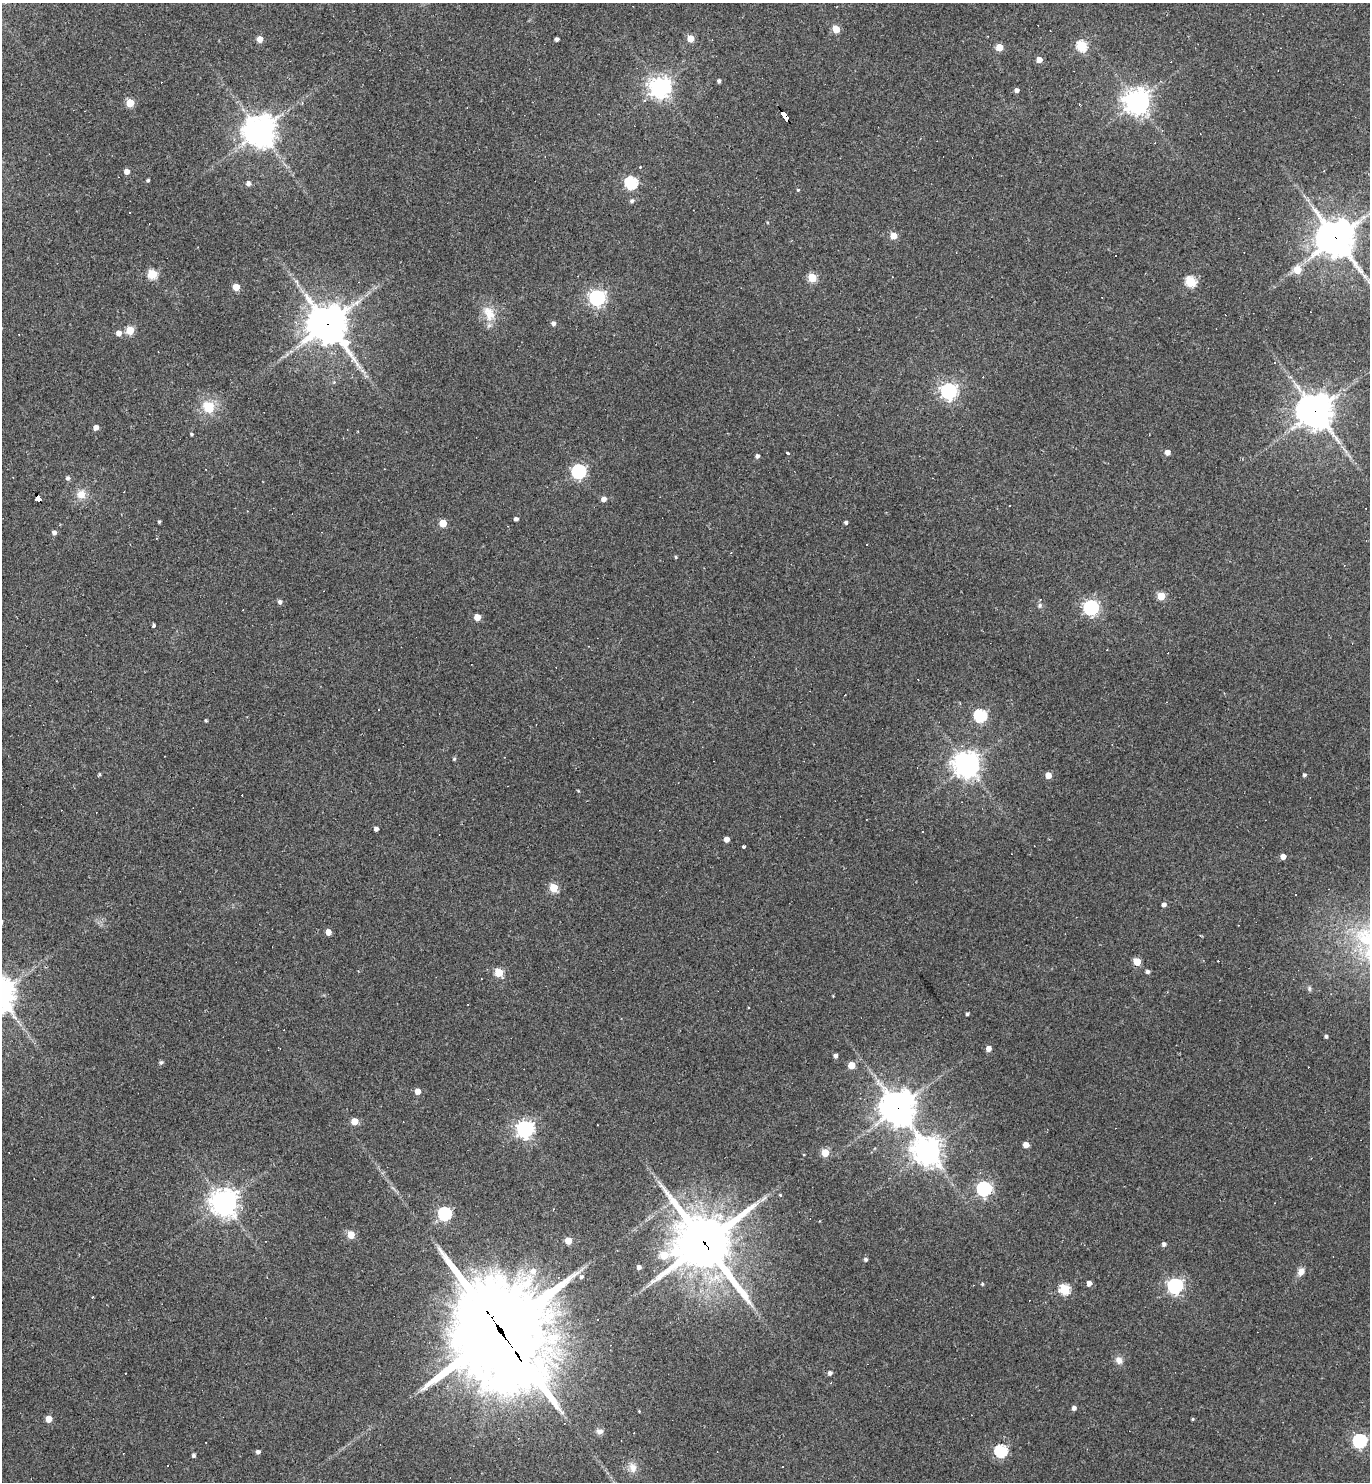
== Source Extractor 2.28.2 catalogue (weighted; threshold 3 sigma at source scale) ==
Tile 11 of 4 x 4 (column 3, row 3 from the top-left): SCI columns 3028-4395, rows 1481-2960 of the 5916 x 5921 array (HDU 1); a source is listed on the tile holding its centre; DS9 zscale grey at full resolution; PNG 1372 x 1484 px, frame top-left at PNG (2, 3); no overlay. Shown black and unused: <1% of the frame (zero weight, under 2 of 3 exposures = <1% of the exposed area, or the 3 px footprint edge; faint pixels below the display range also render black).
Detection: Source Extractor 2.28.2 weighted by HDU 2 'WHT'; one run over the whole footprint, this tile lists its part. Background 0.109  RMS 0.007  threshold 0.0316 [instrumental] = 3 sigma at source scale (4.5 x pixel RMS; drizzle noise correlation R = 1.50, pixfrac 1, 0.05/0.05 arcsec/px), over >= 5 px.
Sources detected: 161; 1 inside a brighter object's white glare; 30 cosmic-ray / hot-pixel residue — not listed; the other 130 listed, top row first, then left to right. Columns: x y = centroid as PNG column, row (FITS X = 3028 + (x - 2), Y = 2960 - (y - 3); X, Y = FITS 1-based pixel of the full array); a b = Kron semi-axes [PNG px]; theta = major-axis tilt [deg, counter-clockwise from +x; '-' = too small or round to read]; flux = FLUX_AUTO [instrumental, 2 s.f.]
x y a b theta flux
836 29 5 5 - 17
260 39 5 4 - 7.5
557 39 4 4 - 2.1
691 39 5 5 - 12
1082 46 5 5 - 53
999 47 5 5 - 13
1039 60 4 4 - 6.5
719 81 4 3 - 1.7
660 87 7 7 - 490
1017 90 4 4 - 2.9
645 100 4 4 - 1.5
1137 101 8 8 - 620
130 103 5 5 - 23
1079 104 3 2 - 0.69
784 115 11 4 -56 110
259 131 10 10 - 1000
127 172 4 4 - 5.7
148 180 3 3 - 1
248 183 5 5 - 2.9
631 183 6 6 - 84
798 190 4 3 - 0.72
632 201 5 5 - 1.6
893 236 5 5 - 11
1336 238 13 12 - 1500
1297 270 6 5 - 15
152 274 5 5 - 40
1364 276 7 4 -71 1.5
812 278 5 5 - 28
1191 282 5 5 - 53
236 287 5 5 - 13
597 298 6 6 - 200
489 313 23 14 -63 13
553 323 5 4 - 2.4
327 324 14 12 -49 1800
130 330 5 5 - 27
119 333 5 5 - 4.1
1274 362 3 3 - 0.85
334 382 4 4 - 0.79
949 391 6 6 - 240
208 407 15 12 -52 16
1315 411 12 11 - 1200
96 427 4 4 - 4.2
191 434 3 3 - 0.91
1167 452 4 4 - 4.9
787 453 3 2 - 1
757 456 4 4 - 2
579 471 6 6 - 150
68 478 5 5 - 1.9
81 494 11 11 - 7.3
39 498 7 4 -57 150
604 499 5 5 - 3.5
516 519 4 4 - 2.6
159 522 3 3 - 1
846 522 4 3 - 1.5
443 523 5 5 - 19
54 533 5 5 - 2.7
676 557 4 4 - 0.83
1161 596 5 5 - 19
280 602 5 5 - 2
1040 605 7 6 - 1.6
1091 607 6 6 - 170
477 617 5 5 - 11
154 625 4 3 - 2.1
1107 650 2 2 - 0.57
980 715 6 6 - 86
206 720 3 3 - 0.96
164 756 3 2 - 0.4
454 759 4 4 - 1
967 765 9 9 - 610
99 774 4 4 - 0.94
1048 775 4 4 - 7.9
1304 775 4 4 - 1.4
376 829 4 4 - 2.7
922 832 3 2 - 0.72
727 839 4 4 - 4.8
744 846 3 3 - 1.6
1283 857 4 4 - 5.1
554 888 5 5 - 28
1164 905 4 4 - 2.8
328 932 5 4 - 5.6
1137 962 5 5 - 17
499 972 5 5 - 26
1147 972 4 4 - 2.1
967 1014 4 3 - 1.3
1326 1036 4 4 - 1.4
989 1048 5 4 - 5.2
835 1056 4 4 - 2.2
161 1062 5 4 - 1.6
851 1065 5 5 - 15
417 1091 5 4 - 6.4
898 1108 11 11 - 1300
354 1121 5 5 - 15
525 1129 6 6 - 290
1026 1145 5 4 - 6.8
927 1151 10 9 - 670
825 1153 5 5 - 18
804 1155 3 2 - 0.48
984 1189 6 6 - 150
780 1195 4 4 - 0.73
224 1203 9 9 - 670
444 1214 6 6 - 110
351 1235 5 5 - 18
568 1240 5 4 - 11
704 1243 21 19 -27 4000
1164 1244 4 4 - 2.1
865 1259 5 4 - 1.5
639 1267 4 4 - 2.6
533 1271 9 8 - 5.3
1301 1272 9 7 61 4.6
581 1277 5 5 - 1.6
1089 1283 4 4 - 4.2
982 1284 4 4 - 0.86
1175 1286 6 6 - 190
1064 1289 5 5 - 53
559 1304 5 5 - 2.9
501 1331 42 30 -58 13000
1119 1360 10 9 - 3.9
830 1373 4 4 - 2.6
1074 1408 4 4 - 2.6
639 1411 3 3 - 0.57
49 1419 5 4 - 10
1193 1419 4 4 - 0.73
599 1431 10 7 1 3
1360 1441 6 6 - 130
1001 1451 6 6 - 86
258 1452 4 4 - 2.2
193 1455 4 3 - 1.7
168 1465 3 2 - 0.84
782 1467 3 3 - 4.4
633 1468 13 10 -74 6
Overlapping masked pixels (flux is a lower limit): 8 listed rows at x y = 784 115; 1336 238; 327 324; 1315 411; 39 498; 898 1108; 704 1243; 501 1331